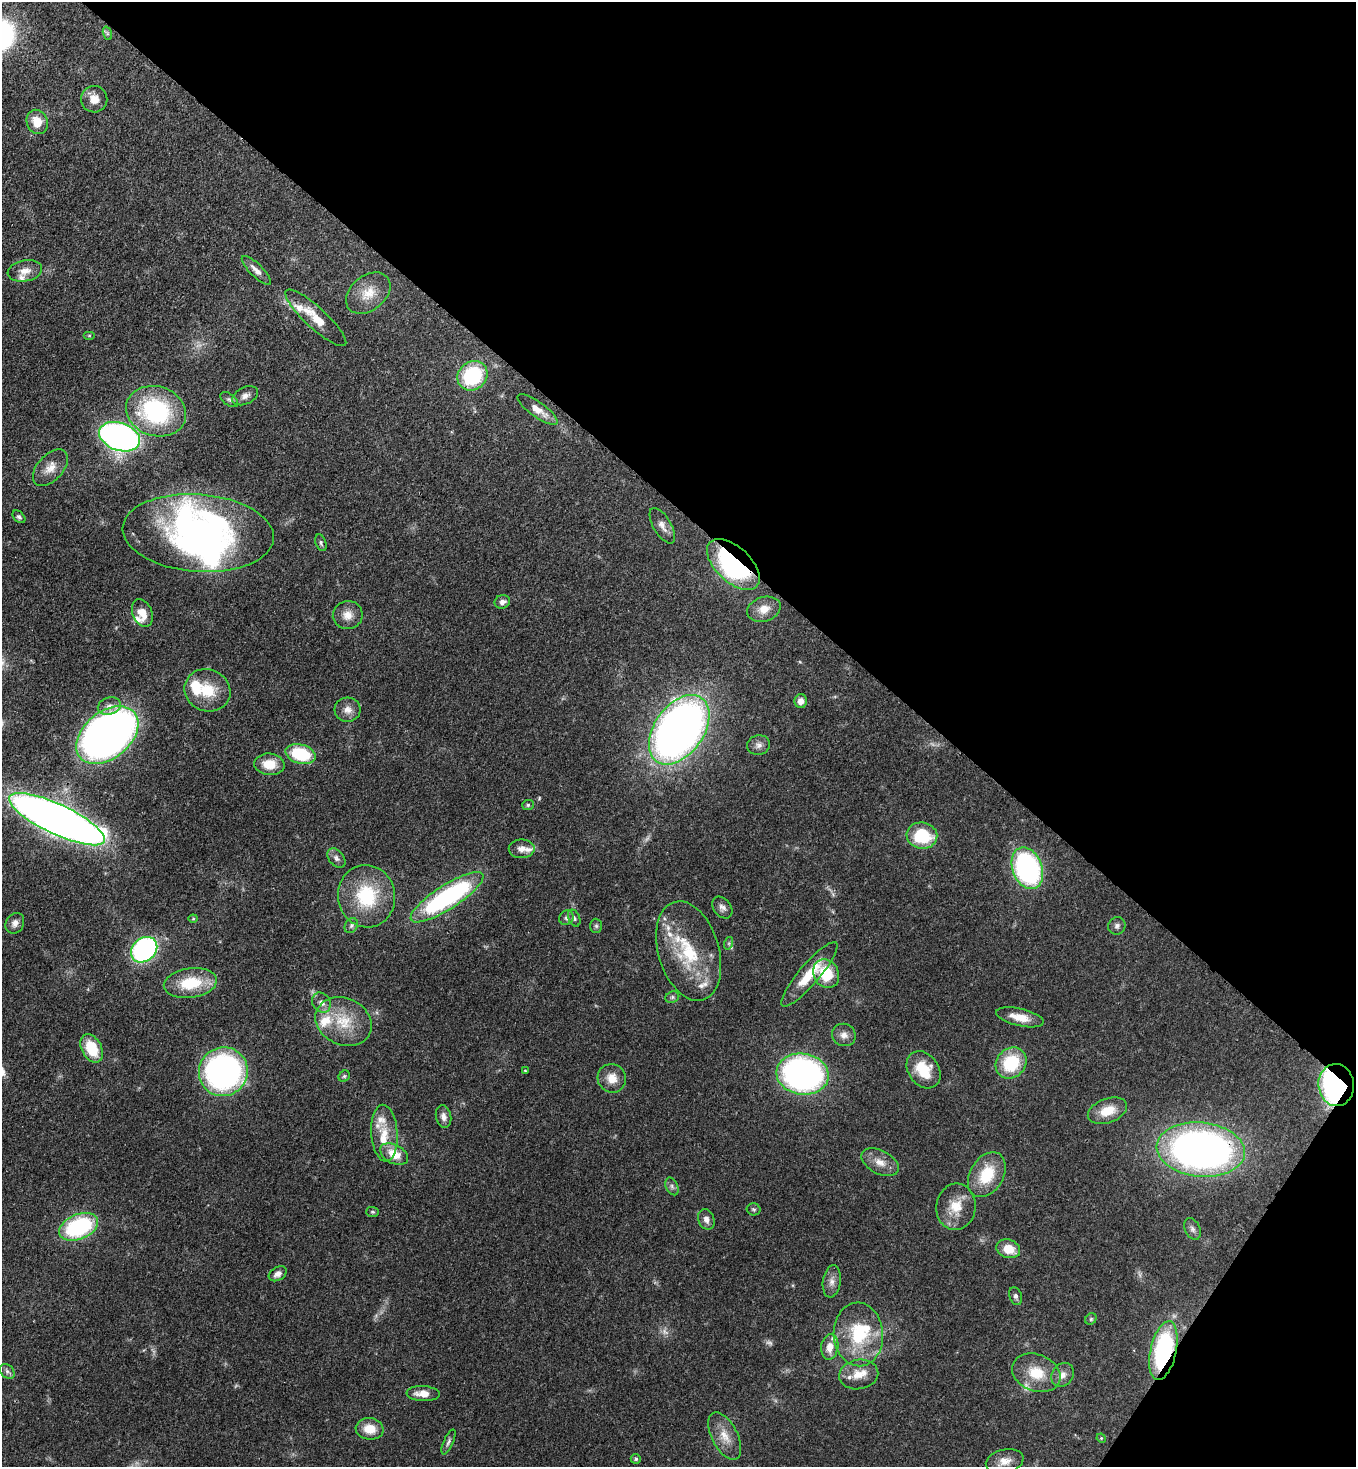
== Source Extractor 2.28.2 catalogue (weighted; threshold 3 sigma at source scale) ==
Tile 8 of 4 x 4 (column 4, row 2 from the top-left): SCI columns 4289-5642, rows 2991-4455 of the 6014 x 5992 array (HDU 1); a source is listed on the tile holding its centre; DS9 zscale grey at full resolution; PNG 1358 x 1469 px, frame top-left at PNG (2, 2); each listed source drawn as its Kron ellipse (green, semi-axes under 4 px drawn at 4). Shown black and unused: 37% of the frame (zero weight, under 3 of 4 exposures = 7% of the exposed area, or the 3 px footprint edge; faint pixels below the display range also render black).
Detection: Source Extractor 2.28.2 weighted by HDU 2 'WHT'; one run over the whole footprint, this tile lists its part. Background 0.0809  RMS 0.0037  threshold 0.0168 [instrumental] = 3 sigma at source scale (4.5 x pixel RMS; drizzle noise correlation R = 1.50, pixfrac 1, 0.05/0.05 arcsec/px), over >= 5 px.
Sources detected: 125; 4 too faint to see at this stretch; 3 inside a brighter object's white glare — neither listed nor drawn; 16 inside a brighter listed object's ellipse — not listed separately; the other 102 listed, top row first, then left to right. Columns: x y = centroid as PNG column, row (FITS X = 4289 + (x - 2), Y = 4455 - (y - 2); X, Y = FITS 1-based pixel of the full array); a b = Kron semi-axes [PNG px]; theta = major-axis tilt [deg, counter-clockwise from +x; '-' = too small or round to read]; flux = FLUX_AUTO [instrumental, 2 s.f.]
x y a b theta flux
107 33 7 4 -72 0.73
94 99 13 13 - 4.2
37 122 12 10 -68 6
256 270 19 6 -45 2.7
25 271 17 10 10 3.8
368 293 25 17 39 7.3
316 318 40 10 -43 8.6
89 335 6 4 0 0.45
472 376 16 14 41 29
245 396 14 8 25 2.2
229 400 10 5 -36 1
538 410 24 7 -36 4.8
156 411 30 24 -17 44
119 437 21 14 -19 180
50 468 22 13 47 4.7
19 517 7 5 -43 0.83
662 526 20 9 -59 2.8
198 533 76 38 -4 120
321 543 8 5 -69 0.84
733 564 32 17 -43 64
502 602 8 6 20 1.8
764 609 17 12 18 4.6
142 613 14 9 -68 5.1
348 615 15 14 - 4
207 690 23 21 -23 12
801 701 7 6 - 2.5
109 706 11 8 16 2.1
347 710 13 12 - 3.1
679 730 39 24 55 290
107 735 35 23 40 250
759 745 11 9 11 2.1
300 754 15 9 -16 20
269 764 15 10 -4 6.6
528 805 6 5 - 0.73
57 819 52 15 -25 450
922 835 15 13 -9 19
522 849 13 9 0 2.7
336 858 11 7 -50 1.6
1027 868 21 15 -69 77
366 896 31 28 -80 24
447 897 42 12 33 65
722 908 12 8 -51 1.8
566 918 7 6 - 1
574 918 9 5 -67 0.97
193 919 4 4 - 0.37
15 923 11 9 59 2.1
351 926 8 6 60 1
596 926 7 6 - 0.78
1117 926 9 8 - 1.4
729 943 6 4 72 0.67
144 950 14 11 41 72
689 951 51 30 -73 26
809 974 41 10 50 12
826 974 15 12 -62 12
190 983 27 15 8 15
672 997 7 5 22 0.81
321 1003 10 8 -55 2.4
1020 1017 24 8 -13 5.8
344 1022 29 23 -25 14
844 1035 12 11 - 2.5
92 1048 15 10 -62 12
1011 1063 16 14 45 20
924 1070 20 15 -54 11
525 1071 3 3 - 0.32
223 1072 25 24 - 120
802 1074 26 20 -8 130
344 1076 6 5 - 0.6
612 1078 14 14 - 5
1336 1085 21 18 -85 100
1107 1111 20 12 20 7.7
443 1117 11 7 -78 2.1
384 1133 28 13 -86 8.8
1201 1150 44 27 -6 220
394 1154 15 9 -28 7.2
880 1162 20 11 -27 4.5
987 1175 24 16 59 15
672 1186 9 6 -64 1.1
956 1207 23 19 83 8.3
754 1209 7 6 - 0.71
373 1212 6 5 - 0.62
706 1219 10 8 -68 2.1
79 1227 20 12 23 43
1192 1229 11 7 -65 1.5
1008 1249 12 9 -18 6.4
278 1274 9 6 32 1.9
832 1281 16 9 82 2.6
1016 1296 9 6 -71 1.2
1091 1319 6 5 - 0.65
858 1334 32 24 -87 24
830 1347 13 8 82 4.5
1163 1351 30 13 78 53
7 1371 8 6 -43 1.1
1036 1373 25 18 -21 11
859 1374 20 14 10 6.3
1063 1375 13 10 54 2.7
423 1394 16 7 -3 4.7
370 1429 14 10 -7 6.2
725 1436 26 13 -62 6.3
1101 1438 5 4 - 0.39
448 1442 13 5 67 1.1
636 1459 5 5 - 0.76
1005 1461 19 11 13 3.9
Overlapping masked pixels (flux is a lower limit): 4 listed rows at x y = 733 564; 1336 1085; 1201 1150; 1163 1351